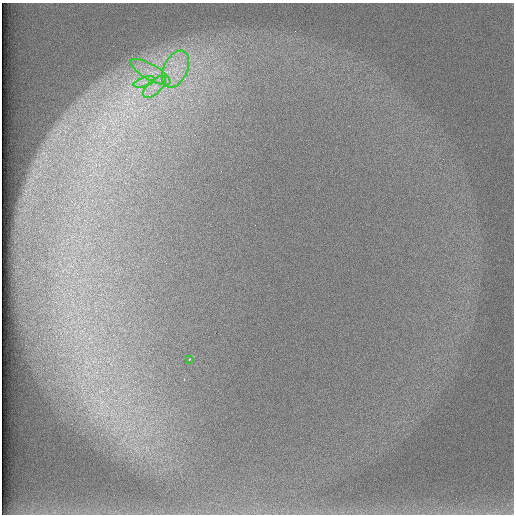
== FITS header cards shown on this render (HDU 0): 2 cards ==
NAXIS1  =                  512 /
NAXIS2  =                  512 /

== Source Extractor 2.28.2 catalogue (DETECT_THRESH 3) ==
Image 512 x 512 px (HDU 0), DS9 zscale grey, 1 PNG px = 1 image px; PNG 516 x 516 px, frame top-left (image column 1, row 512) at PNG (2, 3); each listed source drawn as its Kron ellipse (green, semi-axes under 4 px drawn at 4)
Background 97.8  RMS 2.9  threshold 8.73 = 3 sigma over >= 5 px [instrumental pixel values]
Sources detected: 5; all 5 listed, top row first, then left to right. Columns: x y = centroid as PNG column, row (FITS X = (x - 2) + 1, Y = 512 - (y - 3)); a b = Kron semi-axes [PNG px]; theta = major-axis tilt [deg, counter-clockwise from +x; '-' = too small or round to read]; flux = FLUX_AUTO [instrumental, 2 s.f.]
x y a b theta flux
176 69 20 12 65 4700
150 72 23 7 -30 3100
144 82 11 4 17 1100
154 87 14 7 43 1900
189 359 3 2 - 260